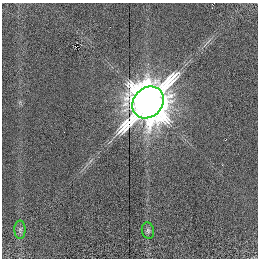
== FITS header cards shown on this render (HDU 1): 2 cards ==
NAXIS1  =                  256 /
NAXIS2  =                  256 /

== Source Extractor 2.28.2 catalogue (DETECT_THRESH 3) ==
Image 256 x 256 px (HDU 1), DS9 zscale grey, 1 PNG px = 1 image px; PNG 260 x 260 px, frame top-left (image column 1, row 256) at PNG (2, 3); each listed source drawn as its Kron ellipse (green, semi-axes under 4 px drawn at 4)
Background 0.0808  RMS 0.36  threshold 1.09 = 3 sigma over >= 5 px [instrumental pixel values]
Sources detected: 3; all 3 listed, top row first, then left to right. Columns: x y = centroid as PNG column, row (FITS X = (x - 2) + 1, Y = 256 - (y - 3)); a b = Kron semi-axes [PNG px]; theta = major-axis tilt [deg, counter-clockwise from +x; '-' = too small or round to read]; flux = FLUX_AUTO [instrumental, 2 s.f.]
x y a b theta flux
148 102 17 14 48 93000
20 230 9 5 -90 59
148 231 8 6 -75 58